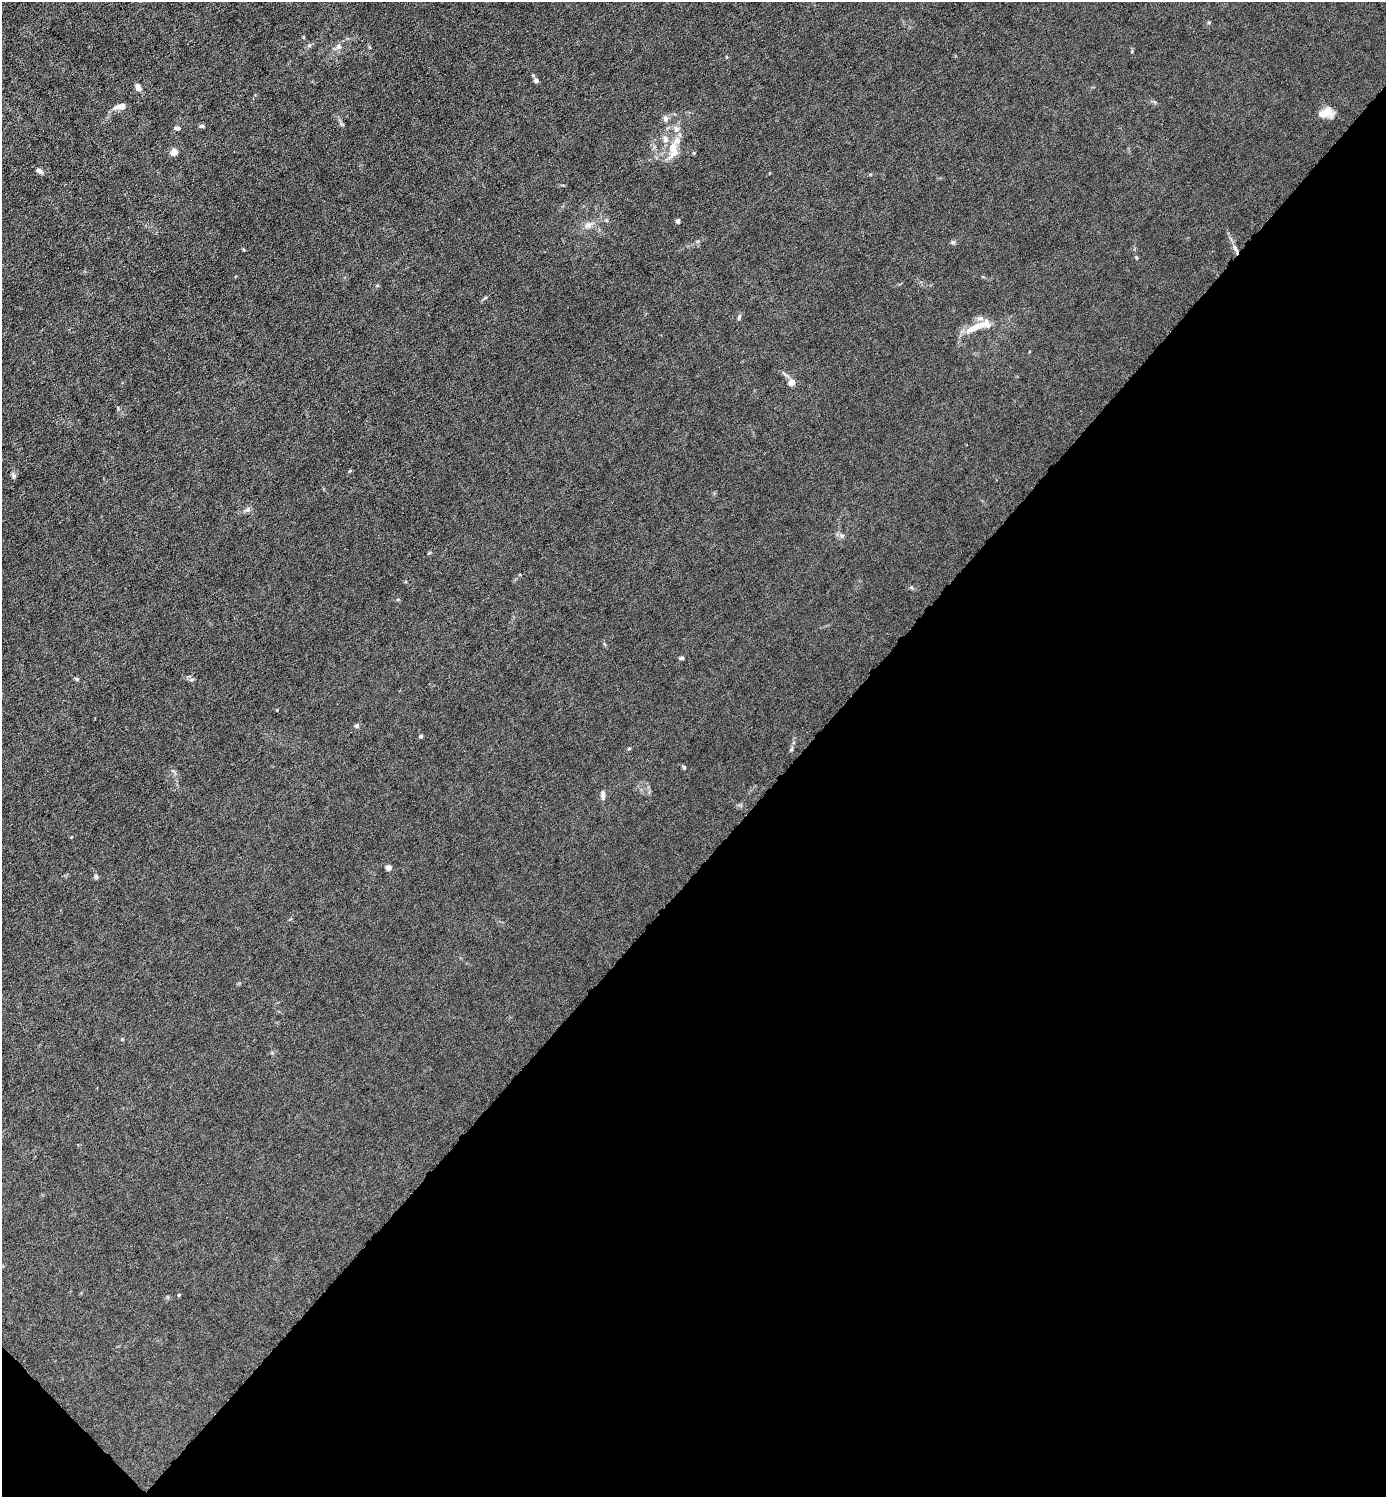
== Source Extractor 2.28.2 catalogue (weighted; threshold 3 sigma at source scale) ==
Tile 15 of 4 x 4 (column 3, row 4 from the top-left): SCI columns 2919-4302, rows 1-1495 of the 5980 x 5980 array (HDU 1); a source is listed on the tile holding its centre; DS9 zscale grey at full resolution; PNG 1388 x 1499 px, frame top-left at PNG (2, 2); no overlay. Shown black and unused: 43% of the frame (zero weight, under 6 of 12 exposures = <1% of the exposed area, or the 3 px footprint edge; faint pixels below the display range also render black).
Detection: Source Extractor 2.28.2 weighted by HDU 2 'WHT'; one run over the whole footprint, this tile lists its part. Background 0.0145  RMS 0.0031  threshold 0.0127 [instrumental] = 3 sigma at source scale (4.09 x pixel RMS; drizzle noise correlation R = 1.36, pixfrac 0.8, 0.05/0.05 arcsec/px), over >= 5 px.
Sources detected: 38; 4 inside a brighter listed object's ellipse — not listed separately; the other 34 listed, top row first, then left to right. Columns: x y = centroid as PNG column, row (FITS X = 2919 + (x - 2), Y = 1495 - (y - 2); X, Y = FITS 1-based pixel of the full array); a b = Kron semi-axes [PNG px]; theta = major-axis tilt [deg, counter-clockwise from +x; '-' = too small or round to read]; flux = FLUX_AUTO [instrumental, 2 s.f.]
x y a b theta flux
304 37 5 3 - 0.24
339 47 8 7 - 0.99
536 80 6 6 - 0.9
138 87 8 6 -62 1.4
121 106 13 6 7 2.1
1328 110 17 11 -38 2.3
665 119 8 7 - 1
202 126 7 4 -1 0.51
177 128 6 5 - 0.76
676 129 8 7 - 1.1
673 148 16 11 -85 3.6
174 152 6 5 - 2.6
39 171 8 5 -35 0.94
678 221 5 4 - 0.78
588 225 11 8 13 1.5
953 242 6 4 0 0.44
243 249 5 3 - 0.27
1236 249 16 4 -63 1.4
485 298 6 4 20 0.32
739 317 8 4 65 0.48
978 326 38 9 21 5.6
791 383 7 6 - 2
13 476 10 4 -85 0.6
248 510 8 6 47 0.75
842 535 7 5 -50 0.65
681 658 5 4 - 0.57
356 726 5 5 - 0.57
421 736 5 4 - 0.57
629 748 6 3 20 0.31
684 768 6 4 0 0.32
603 795 11 5 -89 1.1
388 867 4 4 - 2.6
96 877 7 5 -74 0.53
122 1039 5 3 - 0.25
Overlapping masked pixels (flux is a lower limit): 1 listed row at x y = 1236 249